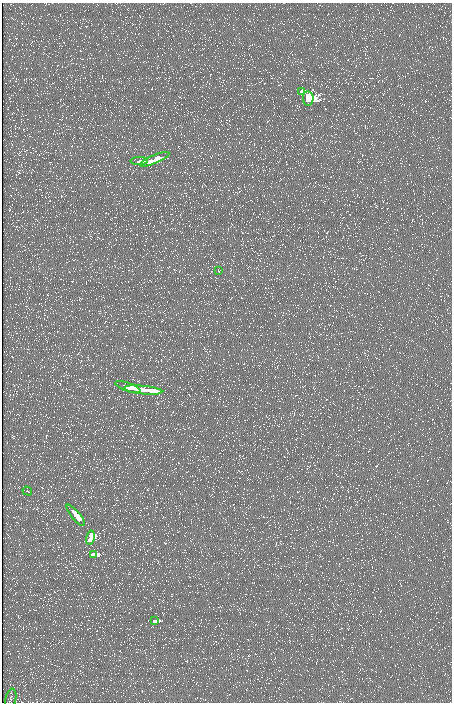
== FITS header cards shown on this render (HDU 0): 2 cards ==
NAXIS1  =                  450 / length of data axis 1
NAXIS2  =                  700 / length of data axis 2

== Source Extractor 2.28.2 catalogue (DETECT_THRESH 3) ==
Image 450 x 700 px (HDU 0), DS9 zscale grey, 1 PNG px = 1 image px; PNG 454 x 704 px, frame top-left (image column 1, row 700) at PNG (2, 3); each listed source drawn as its Kron ellipse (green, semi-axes under 4 px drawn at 4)
Background -13.8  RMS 51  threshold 153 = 3 sigma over >= 5 px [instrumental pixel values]
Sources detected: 13; all 13 listed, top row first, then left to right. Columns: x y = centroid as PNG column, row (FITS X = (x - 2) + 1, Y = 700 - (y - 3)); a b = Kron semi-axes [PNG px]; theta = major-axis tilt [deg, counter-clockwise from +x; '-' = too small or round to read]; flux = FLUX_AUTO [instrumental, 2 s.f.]
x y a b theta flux
302 91 4 3 - 1.3e+06
308 98 7 5 -81 3.7e+07
155 159 16 4 23 1.8e+07
139 161 8 3 0 4.2e+06
219 271 3 2 - 1.9e+03
128 387 13 3 -19 1.0e+07
143 390 19 3 -5 1.0e+07
27 491 5 3 - 2.6e+03
76 515 13 3 -50 5.8e+06
90 538 7 4 76 6.9e+06
93 554 4 3 - 4.5e+06
154 621 4 3 - 1.1e+06
11 699 11 5 78 8.3e+03
At the frame edge (FLAGS 8, measured only in part): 1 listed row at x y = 11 699